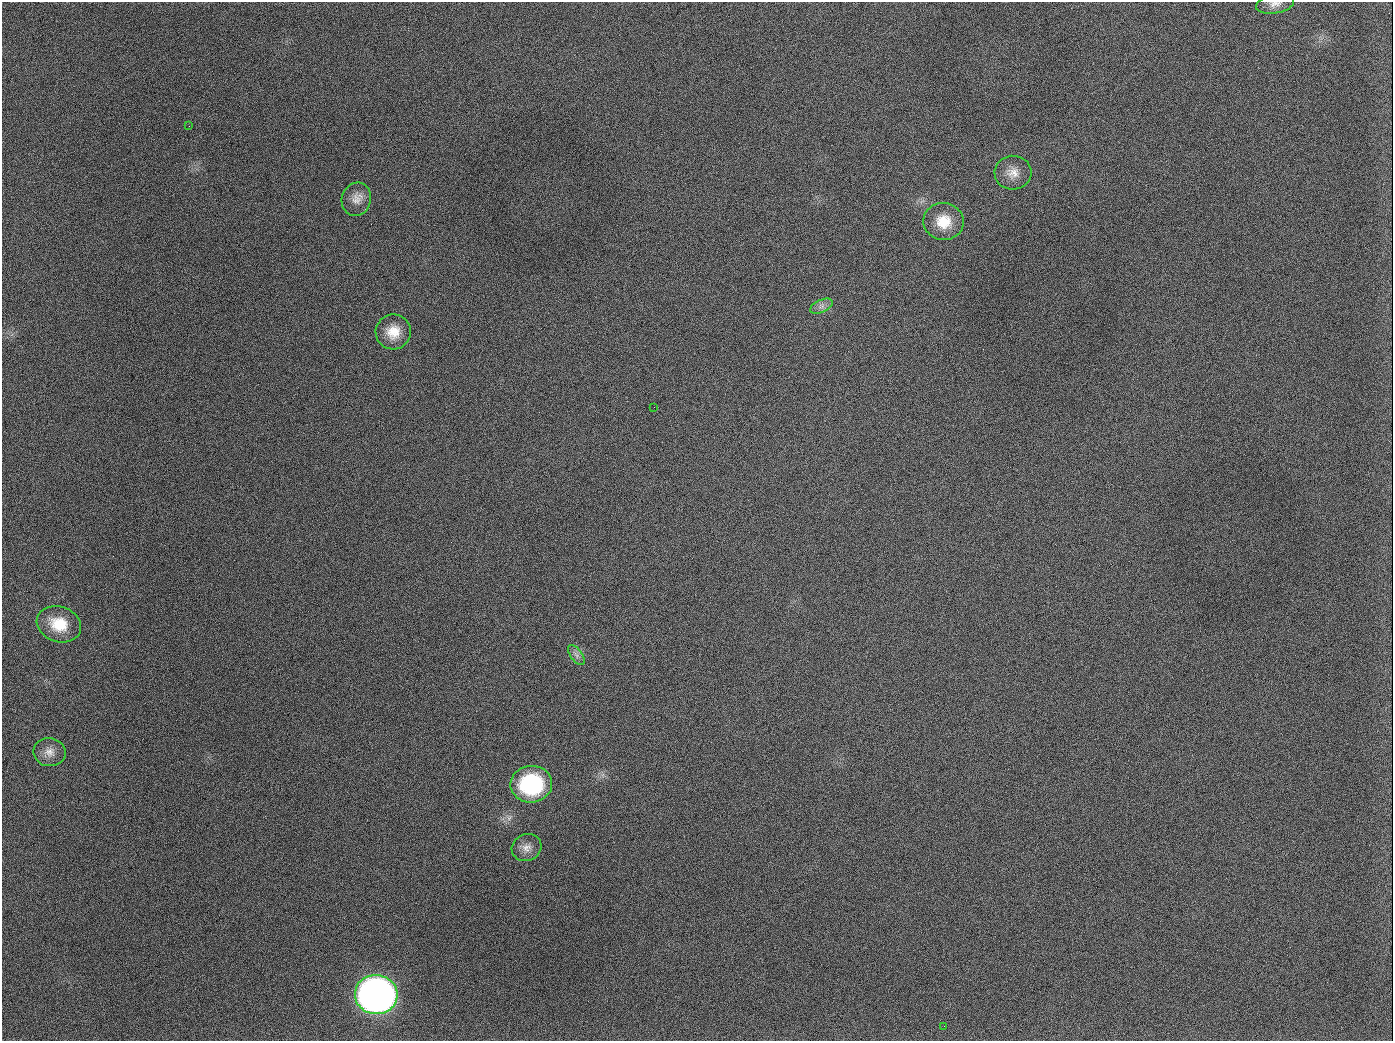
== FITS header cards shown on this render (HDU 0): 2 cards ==
NAXIS1  =                 1391
NAXIS2  =                 1039

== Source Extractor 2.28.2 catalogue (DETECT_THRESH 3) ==
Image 1391 x 1039 px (HDU 0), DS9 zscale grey, 1 PNG px = 1 image px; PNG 1395 x 1043 px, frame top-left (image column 1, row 1039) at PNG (2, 2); each listed source drawn as its Kron ellipse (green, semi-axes under 4 px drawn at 4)
Background 1730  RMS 75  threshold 226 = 3 sigma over >= 5 px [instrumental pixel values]
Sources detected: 15; all 15 listed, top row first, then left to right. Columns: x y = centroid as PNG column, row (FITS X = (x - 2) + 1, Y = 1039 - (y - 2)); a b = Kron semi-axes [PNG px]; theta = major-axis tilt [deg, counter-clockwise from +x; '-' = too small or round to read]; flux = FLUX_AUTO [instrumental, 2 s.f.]
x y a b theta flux
1275 4 19 9 10 3.9e+04
189 126 2 2 - 6.3e+03
1013 173 18 17 - 7.2e+04
356 199 17 14 73 5.5e+04
944 221 20 18 -9 1.3e+05
821 306 12 6 24 2.5e+04
393 332 17 17 - 1.0e+05
654 407 2 2 - 3.4e+03
59 624 22 17 -20 1.5e+05
576 655 12 5 -54 2.3e+04
49 752 16 14 -11 5.1e+04
531 784 21 18 4 5.3e+05
527 848 15 13 23 4.8e+04
376 995 21 19 -6 3.7e+06
944 1026 3 2 - 5.1e+03
At the frame edge (FLAGS 8, measured only in part): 1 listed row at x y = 1275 4